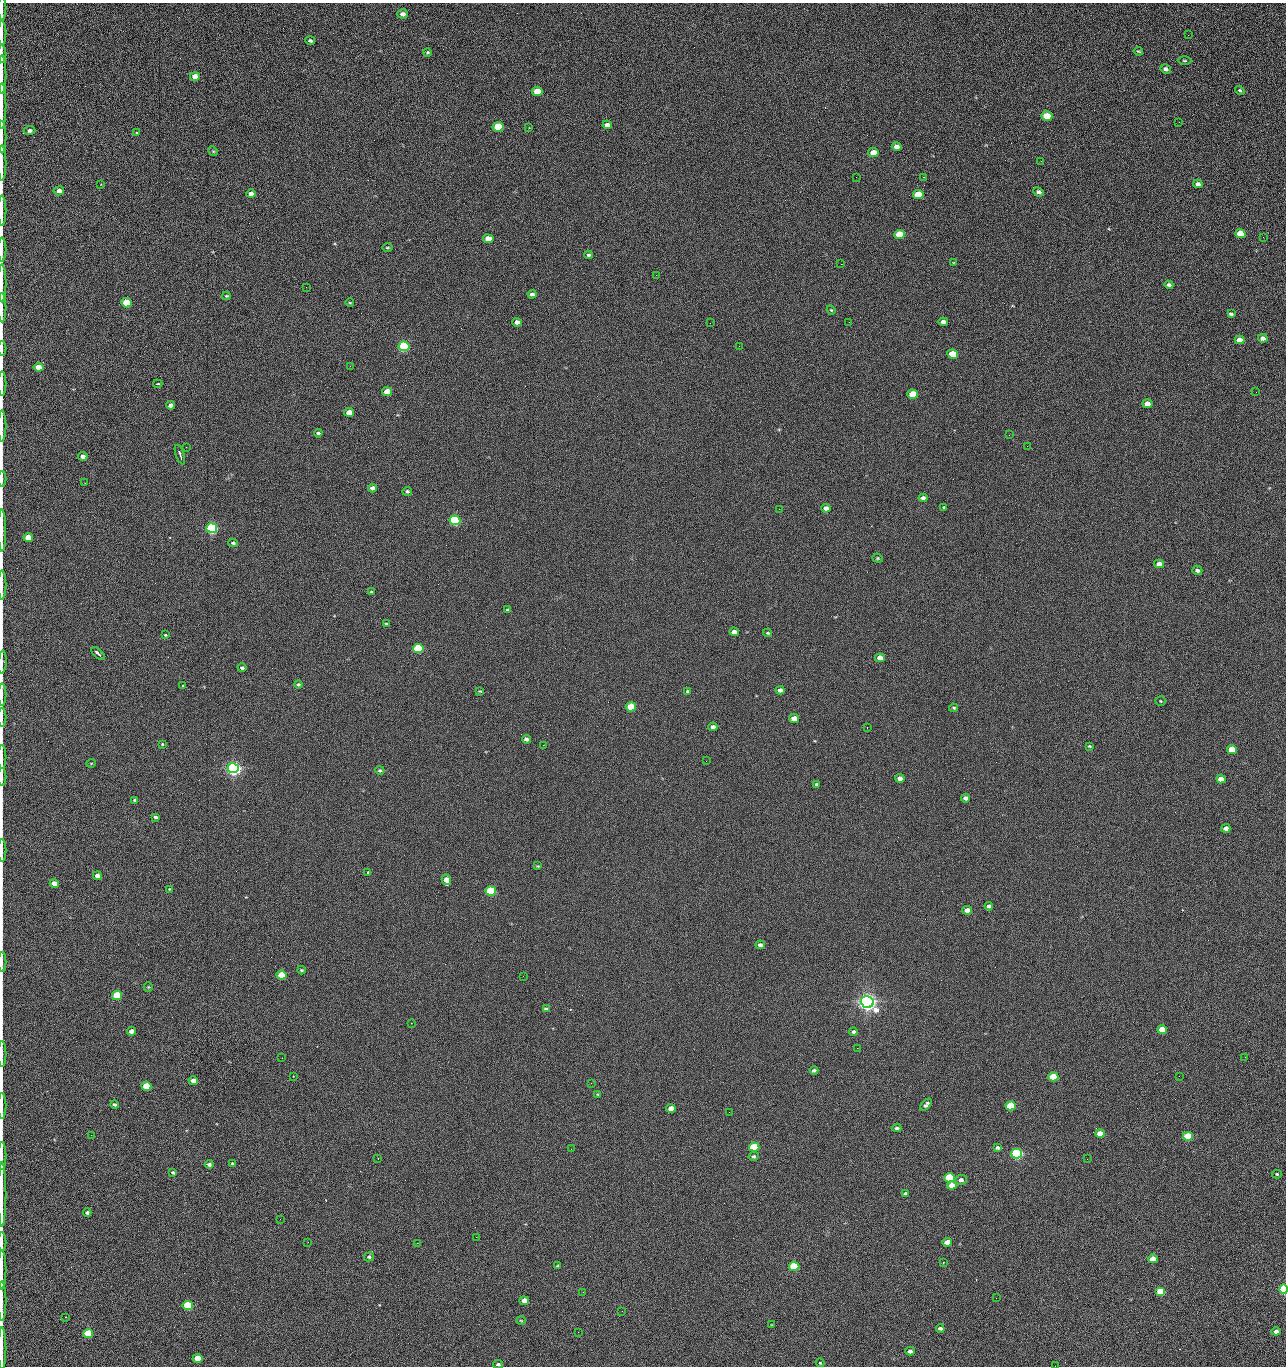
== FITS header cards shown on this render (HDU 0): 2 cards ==
NAXIS1  =                 1284 /fastest changing axis
NAXIS2  =                 1364 /next to fastest changing axis

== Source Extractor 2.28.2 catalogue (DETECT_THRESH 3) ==
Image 1284 x 1364 px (HDU 0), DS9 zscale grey, 1 PNG px = 1 image px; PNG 1288 x 1368 px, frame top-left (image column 1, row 1364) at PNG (2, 3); each listed source drawn as its Kron ellipse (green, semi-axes under 4 px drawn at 4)
Background 126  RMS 14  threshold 43.3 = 3 sigma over >= 5 px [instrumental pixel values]
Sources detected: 239; all 239 listed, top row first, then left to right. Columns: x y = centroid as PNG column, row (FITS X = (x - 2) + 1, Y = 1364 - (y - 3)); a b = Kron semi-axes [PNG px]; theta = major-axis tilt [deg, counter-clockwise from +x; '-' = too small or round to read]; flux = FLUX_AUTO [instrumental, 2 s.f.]
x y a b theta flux
2 8 12 2 90 1.3e+03
402 14 5 4 - 4.9e+03
2 33 12 2 90 2.1e+03
1188 35 2 2 - 1.6e+03
310 40 5 4 - 1.6e+03
1138 51 5 3 - 9.3e+02
427 52 4 3 - 1.2e+03
2 54 9 2 90 1.4e+03
1184 61 7 3 -1 1.2e+03
1166 69 5 4 - 2.9e+03
2 75 19 2 90 3.2e+03
195 76 5 4 - 9.2e+03
1240 90 5 4 - 1.3e+03
537 91 5 4 - 2.4e+04
2 106 23 2 90 4.7e+03
1047 116 5 4 - 4.6e+04
1179 122 3 2 - 1.3e+03
607 125 5 4 - 3.7e+03
498 127 5 4 - 5.5e+04
529 128 3 2 - 6.3e+02
30 131 6 4 2 2.9e+03
136 133 3 3 - 2.2e+03
2 137 16 2 90 2.7e+03
897 147 5 4 - 6.4e+03
213 151 5 4 - 1.1e+03
873 153 5 4 - 1.6e+04
1041 161 2 2 - 1.9e+03
2 163 17 2 90 3.0e+03
856 177 2 2 - 2.2e+03
923 177 2 2 - 3.0e+04
101 184 2 2 - 5.3e+02
1198 184 5 4 - 3.7e+03
59 191 5 4 - 5.1e+03
1039 192 5 4 - 2.7e+03
251 194 5 4 - 5.9e+03
918 195 5 4 - 2.9e+04
2 211 15 2 90 2.1e+03
899 234 5 4 - 4.3e+04
1240 234 5 4 - 2.5e+04
1263 237 3 2 - 9.2e+02
488 239 5 4 - 2.1e+04
387 247 5 2 - 1.0e+03
2 249 12 2 90 2.1e+03
588 255 4 3 - 1.7e+03
954 263 4 4 - 8.2e+02
841 264 2 2 - 2.7e+04
656 275 3 2 - 8.0e+02
2 283 19 2 90 3.5e+03
1169 285 4 4 - 2.9e+03
306 287 2 2 - 6.8e+02
532 294 4 3 - 3.0e+03
226 296 4 3 - 9.7e+02
127 303 5 4 - 5.3e+04
350 303 4 3 - 7.5e+02
2 308 14 2 90 2.7e+03
831 310 4 3 - 1.1e+03
1231 314 4 3 - 2.0e+03
517 322 4 4 - 5.0e+03
849 322 2 2 - 7.9e+02
943 322 4 4 - 3.8e+03
710 323 2 2 - 3.4e+03
1263 338 5 4 - 4.8e+03
1240 340 5 4 - 1.0e+04
404 346 5 5 - 1.6e+05
739 346 2 2 - 4.7e+02
2 348 7 2 90 1.3e+03
953 354 5 4 - 4.2e+04
350 366 2 2 - 2.6e+03
38 367 5 4 - 1.2e+04
2 384 12 2 90 2.2e+03
158 384 4 2 - 1.6e+03
387 392 5 4 - 2.0e+04
1256 392 2 2 - 9.0e+02
913 394 5 4 - 3.4e+04
1147 404 5 4 - 1.0e+04
171 405 4 4 - 4.8e+03
349 412 5 4 - 1.0e+04
2 426 15 2 90 2.7e+03
318 433 4 3 - 1.5e+03
1009 435 2 2 - 3.5e+03
1027 446 2 2 - 4.7e+02
186 447 2 2 - 2.9e+03
180 454 10 3 -71 3.5e+03
83 456 4 4 - 5.9e+03
2 479 8 2 90 1.2e+03
85 483 3 2 - 1.1e+03
372 488 4 4 - 5.3e+03
407 491 5 4 - 1.7e+03
923 498 4 4 - 3.5e+03
944 507 4 4 - 1.0e+03
826 508 5 4 - 5.1e+03
779 509 2 2 - 5.3e+02
455 520 5 4 - 2.0e+05
212 528 5 5 - 3.3e+05
2 530 21 2 -90 3.8e+03
28 538 5 4 - 2.0e+04
233 543 5 3 - 1.7e+03
878 558 5 4 - 1.2e+03
1159 564 5 4 - 5.5e+03
1197 570 5 4 - 2.7e+03
2 585 14 2 90 2.4e+03
371 592 4 3 - 1.0e+03
508 610 4 3 - 1.5e+03
386 624 3 2 - 1.1e+03
734 632 4 4 - 5.1e+03
768 633 4 3 - 1.1e+03
165 635 4 3 - 7.7e+02
418 649 5 4 - 9.3e+04
98 653 8 3 -40 3.1e+03
880 658 5 4 - 7.7e+03
2 662 11 3 85 2.0e+03
242 668 4 3 - 1.8e+03
298 684 4 4 - 1.3e+03
183 685 2 2 - 7.3e+02
780 690 4 4 - 4.1e+03
480 691 4 3 - 8.6e+02
688 691 4 3 - 1.2e+03
2 694 11 2 90 1.7e+03
1161 701 5 4 - 1.0e+03
631 707 5 4 - 5.0e+04
954 708 4 3 - 1.2e+03
2 717 9 2 90 1.4e+03
794 719 5 4 - 1.5e+04
713 727 4 4 - 3.8e+03
867 728 3 2 - 1.7e+03
526 739 4 4 - 2.8e+03
162 744 3 3 - 1.7e+03
543 745 2 2 - 3.4e+03
1089 746 4 3 - 1.1e+03
1232 749 5 4 - 2.8e+04
2 757 12 2 90 1.6e+03
706 761 2 2 - 2.3e+03
91 763 5 3 - 7.3e+02
233 768 5 5 - 7.0e+05
380 770 5 4 - 1.3e+03
2 777 9 2 90 1.6e+03
900 778 4 4 - 6.0e+03
1221 779 5 4 - 1.4e+04
817 784 4 3 - 1.3e+03
965 798 4 4 - 4.1e+03
135 800 4 3 - 1.8e+03
155 817 3 3 - 2.1e+03
1226 828 4 4 - 6.1e+03
2 851 11 2 90 1.7e+03
538 866 3 2 - 7.9e+02
368 873 3 3 - 2.3e+03
97 876 4 4 - 5.8e+03
446 880 5 5 - 1.4e+04
54 884 5 4 - 1.0e+04
169 889 4 3 - 8.4e+02
491 891 5 4 - 1.3e+05
989 906 4 3 - 2.9e+03
967 910 5 4 - 9.7e+03
760 945 5 4 - 3.6e+03
2 962 10 2 90 1.9e+03
301 970 4 3 - 1.1e+03
281 975 5 4 - 3.4e+04
523 976 2 2 - 2.1e+03
148 987 5 4 - 9.7e+02
117 995 5 4 - 5.4e+04
867 1002 6 5 - 1.0e+06
546 1009 4 3 - 2.0e+03
411 1023 2 2 - 5.4e+03
1162 1030 5 4 - 3.0e+04
132 1031 4 4 - 6.5e+03
853 1032 4 4 - 2.3e+03
857 1048 2 2 - 1.3e+03
2 1054 13 2 90 2.1e+03
1245 1057 2 2 - 2.0e+03
282 1058 2 2 - 6.6e+02
814 1070 4 3 - 2.2e+03
293 1076 2 2 - 5.6e+02
1179 1076 2 2 - 2.6e+03
1053 1077 5 4 - 4.9e+04
193 1081 4 4 - 6.5e+03
591 1083 2 2 - 4.1e+02
146 1086 5 4 - 3.2e+04
598 1094 3 3 - 9.0e+02
114 1105 4 3 - 1.8e+03
926 1105 7 4 47 2.9e+03
2 1106 13 2 90 1.7e+03
1010 1106 5 4 - 4.5e+04
671 1108 5 4 - 9.0e+03
729 1112 2 2 - 8.3e+02
897 1128 4 4 - 1.9e+03
1100 1134 5 4 - 1.8e+04
91 1135 2 2 - 2.5e+03
1188 1136 5 4 - 6.0e+04
754 1147 5 4 - 8.1e+04
997 1148 4 4 - 2.2e+03
571 1149 2 2 - 9.4e+02
1017 1154 5 5 - 2.8e+05
2 1156 14 2 90 2.2e+03
754 1156 5 4 - 1.7e+03
378 1158 2 2 - 5.6e+02
1087 1159 2 2 - 1.4e+03
232 1163 4 3 - 1.2e+03
209 1164 4 3 - 2.8e+03
173 1172 4 3 - 1.4e+03
1277 1174 5 4 - 9.9e+02
949 1178 5 4 - 8.8e+04
961 1180 6 5 - 3.9e+03
952 1185 5 4 - 9.8e+03
905 1193 4 3 - 1.3e+03
2 1194 32 2 90 5.2e+03
87 1212 4 4 - 2.2e+03
280 1219 2 2 - 2.2e+03
476 1237 2 2 - 9.0e+03
2 1242 10 2 90 1.8e+03
308 1242 3 2 - 2.0e+03
947 1242 5 4 - 9.0e+03
417 1243 2 2 - 5.6e+03
369 1257 5 4 - 1.7e+03
1153 1259 5 4 - 1.4e+04
943 1262 2 2 - 6.9e+02
558 1266 3 3 - 1.5e+03
794 1266 5 4 - 8.3e+04
2 1269 20 2 90 3.6e+03
1284 1289 4 4 - 1.8e+05
1161 1291 5 4 - 4.8e+04
583 1292 2 2 - 5.4e+02
996 1298 2 2 - 2.8e+03
2 1301 20 2 90 3.4e+03
524 1301 5 4 - 8.0e+03
188 1305 5 4 - 1.0e+05
622 1311 2 2 - 8.6e+02
66 1317 3 3 - 6.9e+02
521 1321 4 3 - 7.8e+02
772 1324 4 2 - 6.6e+02
940 1328 4 3 - 2.1e+03
1276 1331 4 4 - 3.4e+03
578 1332 2 2 - 3.6e+03
88 1333 5 4 - 5.6e+04
2 1348 21 2 90 3.6e+03
910 1351 5 4 - 3.6e+03
198 1358 5 4 - 1.9e+04
820 1363 4 4 - 7.9e+02
498 1364 5 4 - 1.9e+03
1055 1366 2 2 - 2.3e+03
At the frame edge (FLAGS 8, measured only in part): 36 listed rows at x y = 2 8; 2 33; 2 54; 2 75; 2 106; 2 137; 2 163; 2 211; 2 249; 2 283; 2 308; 2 348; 2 384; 2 426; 2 479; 2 530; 28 538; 2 585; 2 662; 2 694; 2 717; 2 757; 2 777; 2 851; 2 962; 2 1054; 2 1106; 2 1156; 2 1194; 2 1242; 2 1269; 1284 1289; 2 1301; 2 1348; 498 1364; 1055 1366

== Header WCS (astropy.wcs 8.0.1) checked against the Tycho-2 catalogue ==
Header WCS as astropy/WCSLIB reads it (CRVAL/CRPIX/CD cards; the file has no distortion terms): RA---TAN/DEC--TAN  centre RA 15:41:40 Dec +51:59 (235.42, +51.99 deg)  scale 1.26 arcsec/px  FOV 26.9' x 28.5'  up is +92 deg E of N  parity flipped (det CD > 0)
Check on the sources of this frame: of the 60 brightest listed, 11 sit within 2.0 arcsec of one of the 11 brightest Tycho-2 stars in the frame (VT <= 12.29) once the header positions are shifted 0.25 arcsec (0.23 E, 0.10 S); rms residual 0.95 arcsec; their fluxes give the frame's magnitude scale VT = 24.59 - 2.5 log10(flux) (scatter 0.15 mag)
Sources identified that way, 11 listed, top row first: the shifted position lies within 2.0 arcsec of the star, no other Tycho-2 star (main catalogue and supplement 1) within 4.0 arcsec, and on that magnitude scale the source's flux lands within +1.5 / -3 mag of the star's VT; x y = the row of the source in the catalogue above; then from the Tycho-2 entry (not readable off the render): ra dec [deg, ICRS J2000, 3 dp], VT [Tycho-2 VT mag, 2 dp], TYC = Tycho-2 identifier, HIP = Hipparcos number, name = IAU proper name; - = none
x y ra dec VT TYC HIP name
404 346 235.614 +52.064 11.61 3489-1132-1 - -
455 520 235.514 +52.049 11.19 3489-1407-1 - -
212 528 235.515 +52.133 11.12 3489-1380-1 - -
233 768 235.378 +52.130 9.31 3489-1322-1 76850 -
491 891 235.303 +52.042 11.52 3489-958-1 - -
867 1002 235.232 +51.912 9.59 3489-824-1 - -
1017 1154 235.143 +51.862 10.97 3489-1016-1 - -
949 1178 235.131 +51.886 12.29 3489-908-1 - -
794 1266 235.084 +51.941 11.45 3489-1346-1 - -
1284 1289 235.062 +51.771 11.53 3489-1453-1 - -
188 1305 235.075 +52.152 11.74 3489-912-1 - -